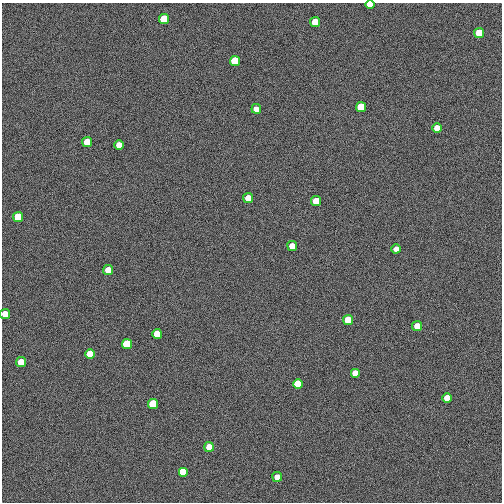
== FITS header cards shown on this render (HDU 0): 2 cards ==
NAXIS1  =                  500
NAXIS2  =                  500

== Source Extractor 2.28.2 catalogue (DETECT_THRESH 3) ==
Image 500 x 500 px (HDU 0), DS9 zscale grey, 1 PNG px = 1 image px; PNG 504 x 504 px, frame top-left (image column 1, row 500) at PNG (2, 3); each listed source drawn as its Kron ellipse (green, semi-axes under 4 px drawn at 4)
Background 0.00333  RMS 0.079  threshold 0.236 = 3 sigma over >= 5 px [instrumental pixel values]
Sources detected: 30; all 30 listed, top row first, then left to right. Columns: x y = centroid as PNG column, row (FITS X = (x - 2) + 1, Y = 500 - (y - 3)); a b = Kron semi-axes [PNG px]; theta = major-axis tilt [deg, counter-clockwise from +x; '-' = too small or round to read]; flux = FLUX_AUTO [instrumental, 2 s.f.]
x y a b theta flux
370 4 5 4 - 190
164 19 5 5 - 700
315 22 5 5 - 210
479 33 5 5 - 270
235 61 5 5 - 1000
361 107 5 5 - 500
256 109 5 4 - 58
437 128 5 5 - 110
87 142 5 5 - 230
119 145 5 5 - 84
248 198 5 5 - 97
316 201 5 5 - 250
18 217 5 5 - 400
292 246 5 5 - 110
396 249 5 4 - 43
108 270 5 5 - 120
5 314 5 5 - 120
348 320 5 5 - 300
417 326 5 5 - 94
157 334 5 5 - 230
127 344 5 5 - 900
90 354 5 5 - 300
21 362 5 5 - 200
355 373 5 5 - 66
298 384 5 5 - 600
447 398 5 5 - 120
153 404 5 5 - 800
209 447 5 5 - 100
183 472 5 5 - 550
277 477 5 5 - 57
At the frame edge (FLAGS 8, measured only in part): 2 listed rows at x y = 370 4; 5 314